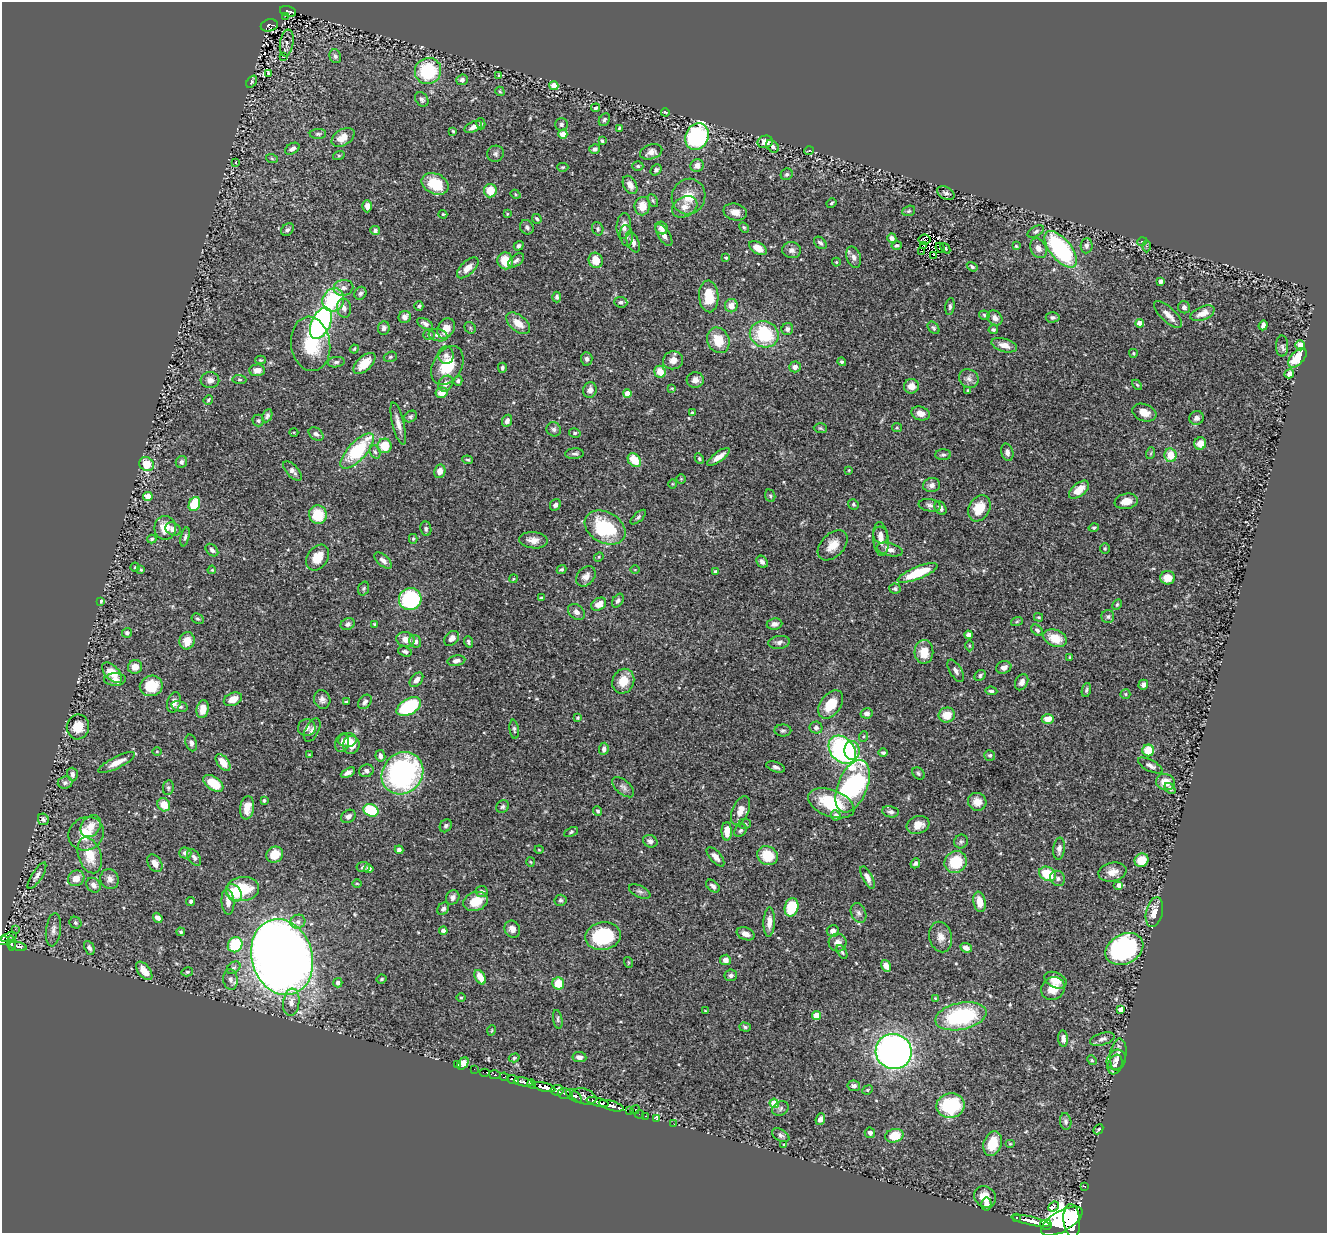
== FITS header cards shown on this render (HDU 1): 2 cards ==
NAXIS1  =                 1325
NAXIS2  =                 1231

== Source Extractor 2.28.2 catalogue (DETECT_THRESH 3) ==
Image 1325 x 1231 px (HDU 1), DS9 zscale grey, 1 PNG px = 1 image px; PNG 1329 x 1235 px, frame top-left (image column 1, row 1231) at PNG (2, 2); each listed source drawn as its Kron ellipse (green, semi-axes under 4 px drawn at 4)
Background 0.671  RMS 0.022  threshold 0.0667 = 3 sigma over >= 5 px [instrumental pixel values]
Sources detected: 526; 1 with non-positive FLUX_AUTO (blend fragments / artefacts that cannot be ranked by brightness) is neither listed nor drawn; of the other 525, the 500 brightest by FLUX_AUTO listed and drawn (25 fainter detections omitted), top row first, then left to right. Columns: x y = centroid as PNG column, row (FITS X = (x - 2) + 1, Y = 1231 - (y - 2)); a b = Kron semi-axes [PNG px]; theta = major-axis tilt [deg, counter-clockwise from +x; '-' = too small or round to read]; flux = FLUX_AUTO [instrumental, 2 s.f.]
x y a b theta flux
288 11 8 5 -15 120
285 16 3 2 - 8
269 25 8 6 14 170
287 43 13 6 80 6.1
335 56 7 5 -70 3.6
284 57 4 2 - 1.2
428 71 13 13 - 90
268 73 3 3 - 1.5
499 75 4 3 - 1.7
462 80 6 5 - 5.5
252 82 7 4 53 2.3
554 86 4 4 - 23
500 91 5 4 - 1.7
422 99 8 6 -53 3.9
596 108 4 4 - 3
665 112 4 2 - 2
604 120 7 5 57 3.7
481 124 6 4 -76 2.4
562 125 6 6 - 4.5
473 127 9 5 26 7.4
619 128 4 3 - 1.5
453 131 4 3 - 1.5
318 134 8 5 1 3.1
563 134 4 4 - 19
697 136 13 11 63 240
343 137 12 8 32 18
602 141 4 3 - 2
765 142 8 6 12 14
772 146 7 5 -42 4.7
292 149 8 5 31 5.8
595 149 5 4 - 4.2
809 151 5 3 - 1.3
651 152 11 7 17 8.5
495 154 8 8 - 4.7
339 155 6 4 18 1.7
272 159 6 4 -20 1.9
236 162 3 2 - 1.7
638 166 5 4 - 2.2
697 166 7 6 - 9.3
563 167 5 4 - 2
656 170 6 5 - 3.3
787 174 6 5 - 3
435 184 14 10 -24 50
630 185 10 6 -62 10
490 191 7 6 - 29
946 193 9 6 -28 4.5
515 194 5 3 - 1.5
689 197 18 16 66 30
653 201 7 4 -62 2.7
831 203 5 3 - 1.9
367 206 6 5 - 8.4
642 206 9 8 - 21
685 207 13 9 27 13
909 211 7 5 21 2.3
735 212 12 8 -13 11
443 214 4 3 - 1.3
507 214 4 3 - 1.3
537 219 5 4 - 2.5
624 226 13 7 85 9.4
527 227 7 6 - 4.3
744 227 6 4 -62 2.3
662 228 7 6 - 8.8
598 229 7 5 -70 3.4
287 230 7 5 42 3.6
375 231 5 4 - 4.6
1036 231 9 5 29 3.7
664 235 12 5 -56 9.6
626 236 10 6 -84 6.7
892 238 5 4 - 6.3
924 240 6 5 - 1.3
633 242 11 6 -65 7.8
1142 242 5 3 - 1.3
820 243 7 5 -43 4
897 245 5 4 - 2.8
924 245 3 2 - 1.5
519 246 5 4 - 4.8
1016 246 3 3 - 2.6
1086 246 8 6 86 4
1146 246 6 4 -90 2.1
758 248 10 5 -33 17
940 248 5 2 - 2.6
945 248 6 4 -50 1.9
1038 248 10 7 -61 9.4
1061 249 22 10 -51 190
792 250 9 8 - 7.2
922 251 2 2 - 3.8
933 255 4 2 - 1.9
854 257 11 7 -74 6.2
726 258 4 3 - 2.6
516 260 9 5 38 4.4
596 260 8 7 - 22
505 261 8 8 - 31
836 262 4 4 - 1.5
972 267 6 4 -34 3
468 268 13 6 43 14
1161 281 4 3 - 5
343 288 10 8 11 7.7
360 293 7 5 58 3.8
709 296 16 9 -86 36
557 297 5 4 - 3
333 300 12 10 62 91
621 302 7 5 -5 4.4
419 306 5 4 - 2.7
731 306 6 6 - 15
950 306 8 4 82 3.3
1184 307 6 6 - 5.4
344 308 9 7 -80 6.9
1203 313 13 6 22 14
1168 314 18 7 -44 13
984 315 5 4 - 2.2
405 317 6 6 - 7.5
1053 317 7 5 3 3.6
995 318 8 6 -42 7.2
321 323 17 9 65 350
518 323 14 8 -39 17
1140 323 4 4 - 13
425 324 9 4 -28 5.1
1263 325 5 4 - 5
384 328 7 6 - 4.9
446 328 11 8 62 16
470 328 6 5 - 2.2
934 328 7 5 -51 2.8
787 329 6 6 - 4.8
993 330 4 4 - 2.8
764 334 15 13 -20 91
429 335 6 5 - 2.7
438 335 9 6 -13 6.6
718 340 13 11 -66 30
311 344 27 19 -83 62
1004 345 13 6 -15 13
1300 345 5 4 - 8.7
1282 346 10 6 -90 4.4
354 349 4 3 - 1.5
1133 353 4 3 - 1.7
446 355 9 7 -87 5.9
390 357 7 5 17 2.2
1297 358 11 6 48 41
587 359 7 6 - 4.1
261 360 5 4 - 1.7
673 360 10 9 - 11
336 362 8 5 8 3.5
842 362 4 4 - 2.8
364 363 13 7 43 22
447 365 21 14 60 47
795 367 6 5 - 7.3
502 368 5 4 - 2.9
257 370 8 6 3 11
660 372 6 5 - 21
1289 374 5 4 - 9.1
239 379 7 4 -5 2.2
969 379 10 9 - 7.6
210 380 9 8 - 7.4
695 380 8 7 - 8.5
458 381 5 4 - 3.3
446 384 8 6 50 7.9
1137 385 6 3 -45 1.8
911 386 7 7 - 11
672 388 4 4 - 1.5
590 390 8 6 70 7.5
968 391 3 3 - 2.6
442 393 6 5 - 17
627 394 4 4 - 20
208 400 5 4 - 1.8
692 413 3 3 - 2
920 413 9 6 -17 10
1144 413 12 8 -20 15
267 416 7 4 66 3.2
411 417 7 5 37 2.8
1196 418 7 6 - 5.8
258 421 6 6 - 2.9
507 421 6 5 - 5.2
398 423 22 5 -76 11
820 428 7 5 -2 2.2
897 428 5 4 - 1.6
554 429 7 7 - 4
294 432 4 3 - 1.4
575 433 6 4 -12 2.2
316 434 8 5 -35 5
1200 444 6 6 - 15
384 446 7 7 - 34
357 451 22 9 47 100
375 452 7 5 -69 3.5
1007 452 9 6 -73 5.8
1151 453 6 3 71 1.7
574 454 9 5 4 4
943 455 8 5 1 3.3
1170 455 7 6 - 29
719 457 13 5 36 13
699 459 5 4 - 2.4
468 460 5 3 - 1.9
634 460 8 6 -47 31
181 462 6 5 - 4.3
147 464 7 6 - 30
849 470 3 3 - 1.3
293 471 12 6 -47 6.7
440 471 7 5 76 12
681 479 4 4 - 1.6
672 484 4 3 - 1.3
932 485 8 7 - 6.9
1079 490 12 6 39 20
148 496 5 4 - 14
770 496 6 5 - 2.5
1126 501 12 7 10 14
194 504 7 5 66 50
853 504 5 5 - 2.6
555 505 6 5 - 5
930 505 11 6 -9 5.3
941 508 7 5 -59 5.5
979 508 14 10 60 33
318 515 9 9 - 44
638 517 9 4 42 3.4
605 527 22 15 -29 100
165 528 12 10 -89 21
1094 528 5 4 - 2.3
173 529 8 6 -28 8.1
426 529 7 5 -83 4.1
880 535 8 7 - 6.9
185 537 10 4 76 3.5
152 539 4 3 - 2.4
413 539 5 4 - 2
881 539 17 7 -84 13
533 540 14 8 -6 13
833 545 18 11 46 19
1105 549 5 5 - 2.1
212 550 7 5 -44 4.6
890 550 13 6 -15 8.6
599 557 5 4 - 1.8
318 558 14 10 55 26
383 560 10 5 -41 6.4
762 562 7 5 -53 4.7
135 567 4 4 - 1.8
562 569 5 4 - 2.9
141 570 3 3 - 2.1
212 570 4 3 - 1.4
635 570 5 3 - 1.4
715 572 4 4 - 4.2
918 573 21 6 22 57
586 576 11 8 48 9.7
1168 578 7 6 - 20
513 579 4 3 - 1.4
364 589 7 5 70 2.9
895 589 5 5 - 3.6
541 598 4 4 - 1.9
410 599 11 11 - 180
101 601 4 4 - 4.1
618 601 7 5 56 4.4
599 604 8 6 33 16
1117 605 6 4 62 2.1
576 612 9 7 -42 6.3
1039 617 4 3 - 1.8
1108 617 6 6 - 3.8
198 619 6 5 - 2.7
1017 621 6 4 20 2
348 624 7 5 24 4.4
374 624 3 2 - 1.4
774 624 8 5 6 5.5
1037 630 7 4 -39 3.4
127 633 5 5 - 4
968 635 4 4 - 10
452 638 8 6 46 7.3
1055 638 12 8 -22 29
405 639 9 7 -13 11
187 641 8 7 - 21
415 641 6 5 - 8.2
468 642 6 4 -69 2.6
779 642 11 6 8 6
969 645 6 3 -90 1.5
405 651 7 5 -20 3.6
924 652 12 9 89 25
1069 657 4 3 - 1.4
456 661 9 5 10 6.2
135 667 7 6 - 13
1004 667 8 6 19 6.8
956 671 12 6 -59 6.4
112 673 12 7 -47 30
980 675 6 5 - 3.3
115 679 11 6 2 7.8
416 680 8 5 48 8.2
623 681 12 10 66 23
1022 682 8 6 64 8.4
1143 685 5 4 - 5.3
151 686 11 10 - 44
1086 690 7 4 78 2.9
991 691 6 4 -7 3.1
1125 694 5 4 - 2
233 699 10 6 23 16
322 700 9 8 - 6.4
174 702 10 6 75 8.3
346 702 4 3 - 1.9
365 702 8 6 47 5.5
831 704 16 10 52 34
180 706 8 5 -15 4.3
409 707 13 8 30 100
203 709 9 6 79 19
867 713 6 5 - 6.1
947 715 8 7 - 23
578 718 4 3 - 2
1048 719 6 5 - 16
78 727 12 11 - 26
307 728 9 8 - 6.2
816 728 6 6 - 4.5
514 729 9 4 -82 3.6
312 730 13 6 64 6.3
783 730 8 6 1 3.3
864 736 5 3 - 1.8
347 740 9 7 1 13
191 743 8 5 -73 4.7
342 743 9 7 74 8
351 745 9 8 - 15
604 749 6 4 86 5.4
842 750 16 11 -50 280
1148 750 6 6 - 42
157 751 4 3 - 1.3
852 751 9 7 -85 26
883 753 5 4 - 3.3
310 755 4 2 - 1.5
990 755 5 5 - 3.1
380 756 6 5 - 5.9
223 762 10 5 -53 21
117 763 20 6 26 15
1150 766 13 5 -27 6.5
776 767 10 5 -19 4.6
366 771 7 6 - 6.4
348 773 8 4 27 6.1
402 773 22 19 48 290
918 773 7 5 -47 2.8
72 774 6 5 - 4.7
1165 782 9 8 - 20
65 783 7 6 - 3.7
213 783 11 6 -35 35
853 786 27 14 68 250
623 787 13 7 -42 6.3
168 788 7 5 81 2.9
1170 788 6 4 -42 3
264 800 4 4 - 2.6
977 802 9 8 - 15
831 803 24 13 -20 73
164 805 7 6 - 24
503 807 7 6 - 3.4
247 808 12 7 82 16
371 810 8 6 -25 69
598 811 5 4 - 2.4
740 811 15 8 66 13
891 812 8 5 -10 4.7
836 815 5 5 - 7.5
348 816 8 6 32 5.2
43 819 6 5 - 3.2
745 824 6 5 - 2.8
918 825 12 8 18 16
91 826 12 9 53 16
446 826 7 5 56 4
727 831 9 5 -89 17
740 831 7 5 44 3.1
571 832 7 4 25 2.4
86 834 18 16 30 35
650 841 7 6 - 5.3
961 841 7 6 - 3.4
1059 849 11 6 83 6.6
399 850 4 4 - 5.2
539 850 4 4 - 1.4
185 853 6 5 - 6.2
90 855 18 11 -72 35
275 855 9 7 36 25
768 856 10 9 - 41
194 857 9 5 -55 5.1
715 857 12 5 -49 8.9
1142 860 7 6 - 26
531 862 5 3 - 1.3
956 862 11 10 - 54
155 863 9 6 -57 11
915 863 5 4 - 3.3
363 867 6 5 - 3.5
369 869 4 4 - 4.8
1112 872 14 9 12 14
1048 874 9 7 -26 47
37 876 15 5 58 7.1
76 878 8 7 - 15
867 878 12 5 -64 8.8
1058 878 8 7 - 4.6
110 879 10 9 - 8.2
357 883 4 3 - 1.3
93 885 8 6 -47 6.6
1119 885 5 4 - 7.6
713 886 8 5 -39 4.8
243 889 17 12 5 56
482 891 6 5 - 4.2
640 891 12 5 -26 4.6
234 893 9 7 -53 34
453 897 7 6 - 5.2
560 900 6 5 - 3.1
190 901 4 4 - 2.7
476 901 13 9 18 31
228 902 13 6 -86 9.3
979 902 10 6 -81 19
791 907 9 7 77 54
443 909 7 5 54 4.4
1154 912 15 8 77 18
859 913 10 7 -66 5.3
158 918 5 4 - 7.9
298 922 7 7 - 5.9
769 922 14 6 88 12
76 923 6 5 - 3
15 929 2 2 - 14
512 929 9 7 -62 8.7
53 930 17 7 83 9.5
443 931 4 4 - 5.7
833 931 6 6 - 8.2
181 932 4 4 - 2.1
746 934 9 6 -19 10
603 936 17 14 10 100
8 937 8 3 18 290
941 937 15 11 -76 14
3 941 6 4 12 390
838 942 9 9 - 13
11 943 7 3 -89 230
235 945 8 7 - 72
18 946 9 3 -13 200
89 948 7 5 -63 4.1
966 948 6 4 -24 6.9
1124 949 20 14 28 230
842 952 7 4 -60 2.7
282 957 39 30 -72 2300
725 960 5 5 - 9.3
628 962 5 3 - 1.4
886 966 6 4 -56 9.8
234 968 7 5 36 3.5
144 971 11 6 -51 16
187 972 6 4 14 2.1
731 975 6 6 - 4.1
480 977 8 5 -61 21
381 979 5 3 - 1.9
230 980 10 7 -81 6.4
1055 980 11 7 -24 18
338 983 4 4 - 5.7
558 983 6 6 - 34
1053 988 12 11 - 24
461 998 5 3 - 1.5
935 998 3 3 - 1.5
291 1002 14 8 83 13
1121 1009 4 4 - 12
705 1011 4 3 - 1.5
817 1015 4 4 - 33
961 1016 26 13 12 150
558 1019 9 4 -80 3.1
745 1027 6 4 -17 2.5
492 1030 5 3 - 1.3
1063 1039 8 5 -84 7
1102 1039 12 6 18 6.3
894 1051 18 17 - 730
1118 1055 16 8 82 10
579 1057 7 5 -7 6.8
514 1058 5 4 - 1.8
1092 1060 5 4 - 2
1116 1060 10 9 - 6.2
463 1064 7 4 49 49
457 1065 2 2 - 10
1115 1065 10 7 70 5.7
474 1069 2 2 - 7.8
485 1072 5 2 - 14
495 1075 6 3 -14 66
504 1077 5 3 - 87
513 1079 6 3 -20 190
523 1082 9 3 -11 960
532 1084 5 4 - 580
854 1086 6 5 - 4.8
544 1087 11 4 -13 1500
557 1090 6 5 - 630
868 1090 5 4 - 2
564 1093 6 5 - 340
574 1096 9 5 -38 540
584 1096 13 7 -18 640
598 1102 11 4 -14 1200
774 1103 4 4 - 39
611 1106 13 4 -16 1300
950 1106 14 12 11 110
780 1108 8 7 - 3.8
629 1110 3 2 - 25
635 1110 5 3 - 150
640 1114 4 2 - 19
645 1116 3 2 - 21
657 1119 3 3 - 27
820 1119 6 4 67 6.4
1066 1121 8 5 -83 4.1
674 1124 2 2 - 7.2
1098 1129 5 3 - 1.9
870 1133 5 5 - 5.1
781 1135 9 5 -29 4.1
894 1136 9 6 14 35
993 1144 13 9 72 37
1010 1144 5 4 - 2
784 1145 4 4 - 1.5
1085 1187 3 2 - 12
985 1197 11 10 - 23
986 1204 6 5 - 9.3
1054 1206 5 3 - 140
1017 1218 3 3 - 110
1031 1221 19 4 -12 1700
1062 1221 23 10 30 8100
1072 1221 17 8 -85 4200
1046 1225 6 5 - 580
At the frame edge (FLAGS 8, measured only in part): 1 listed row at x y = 3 941
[25 fainter detections neither listed nor drawn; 1 non-positive-flux detection neither listed nor drawn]